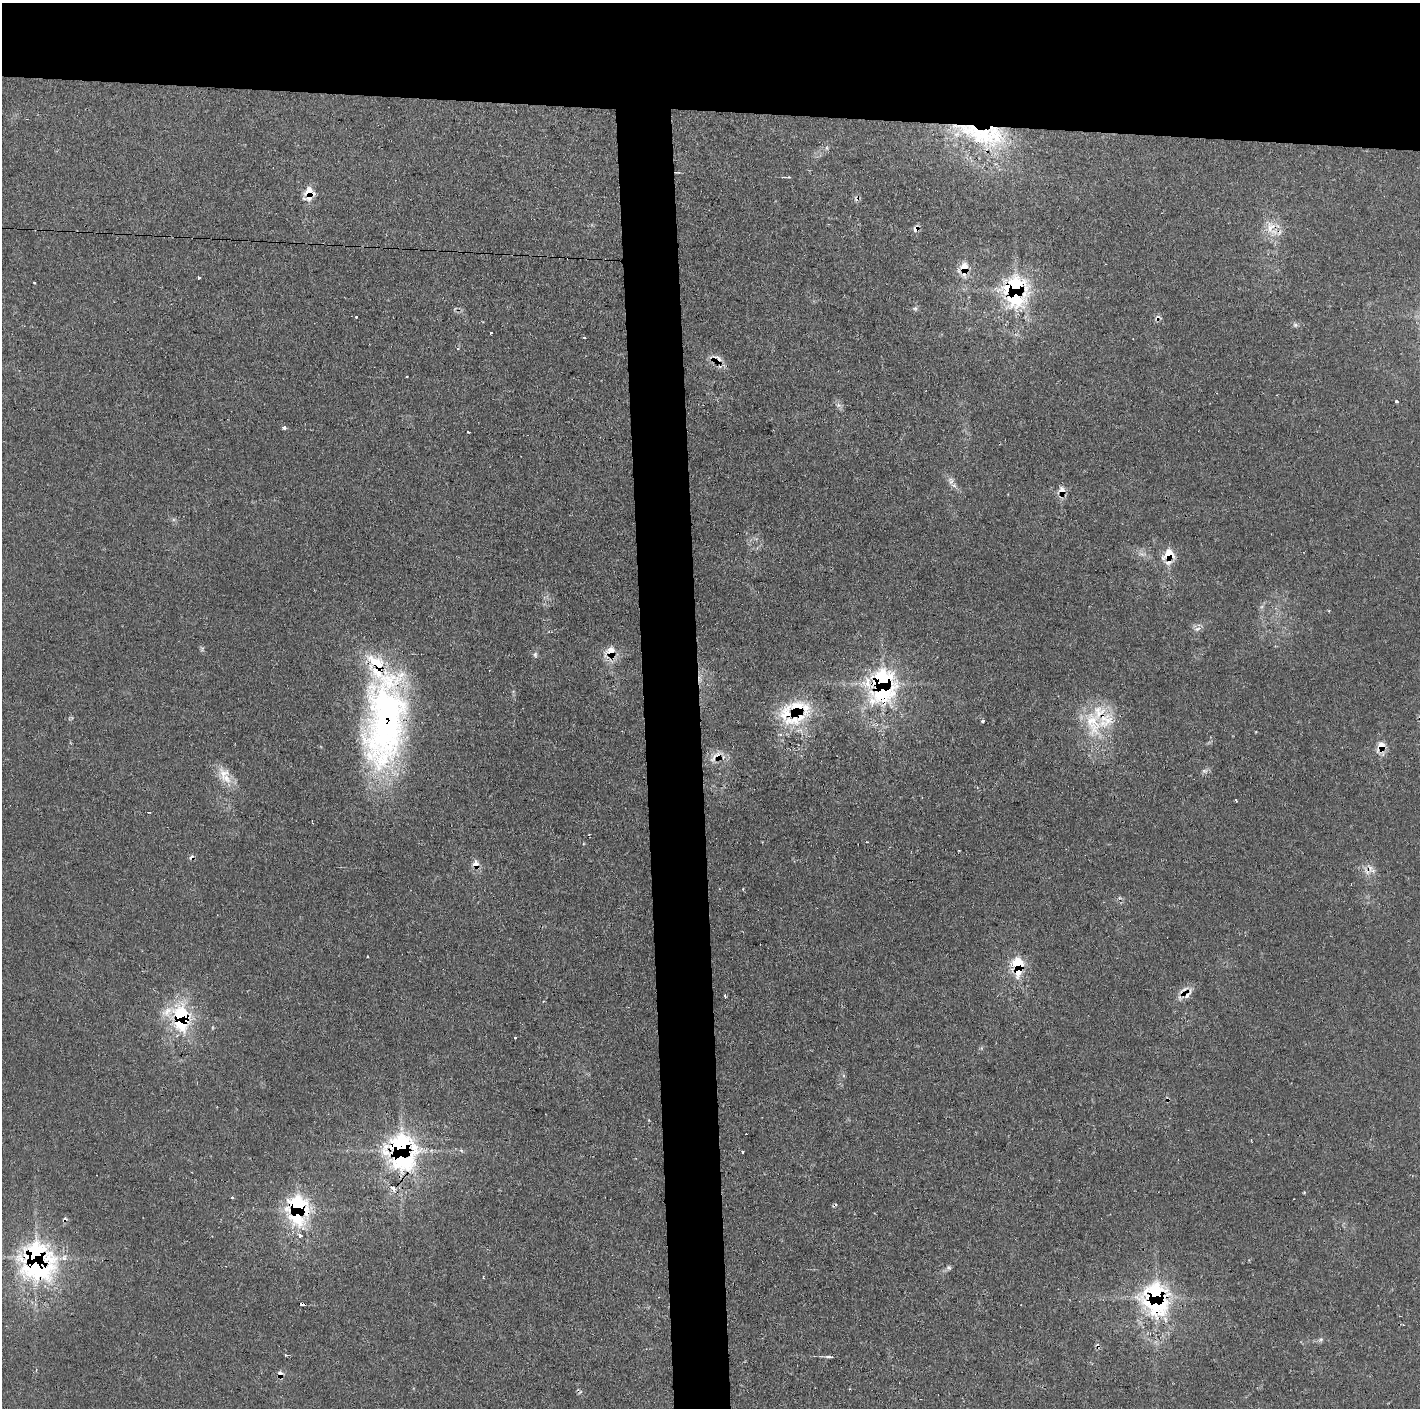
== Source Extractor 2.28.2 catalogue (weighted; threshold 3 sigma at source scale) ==
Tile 2 of 3 x 3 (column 2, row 1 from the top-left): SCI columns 1419-2836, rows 2813-4218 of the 4253 x 4228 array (HDU 1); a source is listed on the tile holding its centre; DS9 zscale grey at full resolution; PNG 1422 x 1410 px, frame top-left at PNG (2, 3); no overlay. Shown black and unused: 12% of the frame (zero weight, under 2 of 3 exposures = <1% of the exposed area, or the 3 px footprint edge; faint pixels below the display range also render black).
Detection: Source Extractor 2.28.2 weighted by HDU 2 'WHT'; one run over the whole footprint, this tile lists its part. Background 0.0829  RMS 0.0063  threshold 0.0285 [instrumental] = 3 sigma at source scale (4.5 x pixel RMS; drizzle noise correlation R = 1.50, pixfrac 1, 0.05/0.05 arcsec/px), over >= 5 px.
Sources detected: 76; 7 cosmic-ray / hot-pixel residue — not listed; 7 inside a brighter listed object's ellipse — not listed separately; the other 62 listed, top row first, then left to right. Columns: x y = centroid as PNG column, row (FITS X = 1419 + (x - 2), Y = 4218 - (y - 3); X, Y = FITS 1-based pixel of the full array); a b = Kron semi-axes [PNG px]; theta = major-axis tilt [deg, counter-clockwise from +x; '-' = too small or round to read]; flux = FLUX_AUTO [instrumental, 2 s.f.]
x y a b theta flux
983 135 76 26 -14 74
827 148 6 4 -72 0.95
789 177 4 3 - 0.54
309 194 13 9 83 13
1271 227 18 12 71 10
916 229 9 6 65 3.3
964 268 14 8 -90 11
198 277 3 3 - 1.3
34 282 3 3 - 0.98
1015 289 16 11 -89 140
915 308 6 5 - 1.2
356 317 3 3 - 1.6
1157 318 11 5 53 2.1
1295 325 6 5 - 1.3
491 333 3 3 - 1.4
584 338 3 2 - 0.93
719 359 13 9 -67 5.5
407 376 3 2 - 0.81
1396 401 3 3 - 1.4
838 405 6 5 - 1.6
284 427 4 4 - 1.6
468 432 3 2 - 0.95
951 481 10 8 -78 3
1062 491 10 7 -78 5.4
1169 555 12 9 80 16
1197 629 8 5 43 2
610 652 16 13 34 10
535 654 7 5 -90 1.4
883 684 18 11 86 180
798 709 40 28 -55 33
983 721 3 3 - 2
385 722 113 45 84 230
1093 724 42 20 -74 32
1381 747 11 8 80 9.5
716 756 25 9 37 7.2
224 773 18 16 -79 10
1236 800 3 2 - 1.1
149 812 3 2 - 0.8
867 842 3 2 - 0.63
476 864 10 7 -77 5.3
743 889 3 2 - 0.61
368 957 3 3 - 1.9
1018 965 14 7 -87 31
1188 994 19 6 56 4.5
725 996 4 2 - 1.7
182 1017 16 12 -35 57
515 1037 3 3 - 1.8
401 1150 19 13 -84 220
394 1189 8 4 -68 1.9
1304 1192 3 3 - 0.62
232 1198 4 3 - 0.63
297 1208 16 11 -87 120
299 1235 4 3 - 5.6
36 1258 20 15 -73 260
949 1267 7 6 - 1.4
1156 1297 16 11 -86 200
302 1304 6 3 3 7.8
1403 1325 3 3 - 0.81
1321 1339 6 5 - 1.2
286 1355 4 3 - 0.73
830 1357 9 4 -7 1.5
280 1374 9 6 -78 3.1
Overlapping masked pixels (flux is a lower limit): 26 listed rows (the first 20) at x y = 983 135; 309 194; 1271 227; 916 229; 964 268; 1015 289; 1157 318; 719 359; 1062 491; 1169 555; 610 652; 883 684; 798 709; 385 722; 1381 747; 716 756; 476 864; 1018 965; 1188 994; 182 1017
Unlisted compact peaks at least as high as the median listed source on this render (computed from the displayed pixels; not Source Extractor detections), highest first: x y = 743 1152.